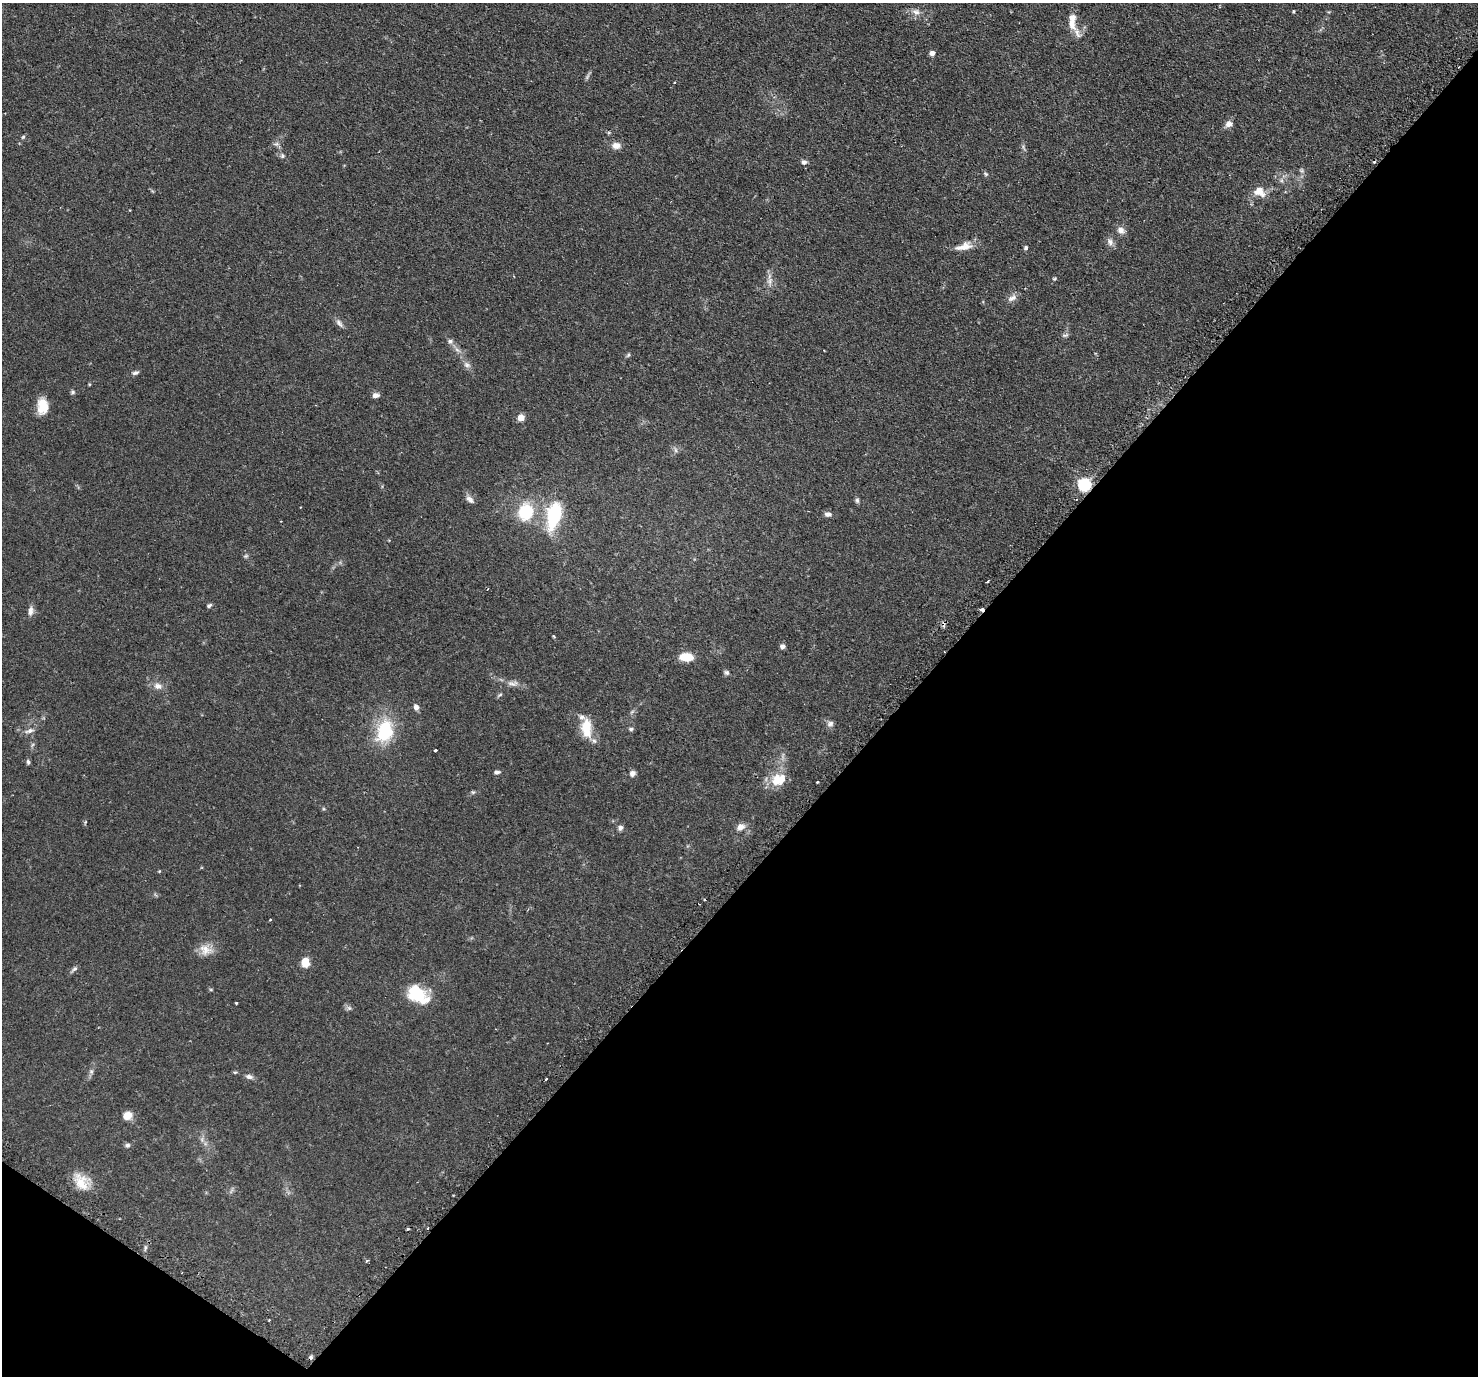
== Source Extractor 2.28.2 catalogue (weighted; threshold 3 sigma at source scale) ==
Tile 15 of 4 x 4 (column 3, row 4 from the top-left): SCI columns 2999-4474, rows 327-1700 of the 5999 x 6005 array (HDU 1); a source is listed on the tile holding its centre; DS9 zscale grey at full resolution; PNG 1480 x 1378 px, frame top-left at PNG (2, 3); no overlay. Shown black and unused: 40% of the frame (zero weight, under 2 of 3 exposures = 4% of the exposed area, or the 3 px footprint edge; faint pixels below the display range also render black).
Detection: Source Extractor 2.28.2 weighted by HDU 2 'WHT'; one run over the whole footprint, this tile lists its part. Background 0.109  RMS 0.0066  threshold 0.0297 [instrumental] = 3 sigma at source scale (4.5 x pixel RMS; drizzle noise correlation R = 1.50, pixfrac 1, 0.05/0.05 arcsec/px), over >= 5 px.
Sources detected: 101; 1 too faint to see at this stretch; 6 cosmic-ray / hot-pixel residue — not listed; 4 inside a brighter listed object's ellipse — not listed separately; the other 90 listed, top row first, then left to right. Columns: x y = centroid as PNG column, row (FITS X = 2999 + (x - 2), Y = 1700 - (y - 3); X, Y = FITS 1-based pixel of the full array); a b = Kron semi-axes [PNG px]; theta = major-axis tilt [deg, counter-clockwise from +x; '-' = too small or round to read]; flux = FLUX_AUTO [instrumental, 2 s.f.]
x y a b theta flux
1293 11 4 4 - 0.71
916 12 11 9 -24 3.8
1072 24 16 9 -84 5.2
932 53 6 5 - 2.6
587 77 10 4 57 1.3
1229 124 11 8 26 3.3
23 137 5 5 - 0.85
276 144 9 5 0 1.6
616 146 11 8 -2 4.4
1023 147 8 5 -62 1.3
282 156 7 6 - 1.4
804 162 8 7 - 1.8
1302 170 7 6 - 1.4
985 174 7 5 -41 1.1
1281 180 6 6 - 1.6
1259 191 14 10 -43 8.3
1121 230 10 7 -28 3.8
1110 242 12 8 -74 3.1
964 246 24 9 14 7.1
1026 248 5 5 - 1.1
1054 279 5 4 - 0.72
770 281 11 7 62 3.2
1012 298 14 8 31 3.3
339 323 13 6 -50 2.5
1065 335 11 5 17 1.4
450 341 7 6 - 2
457 350 10 5 -44 2.7
628 355 7 5 72 1.1
467 365 11 7 -38 2.8
135 373 11 5 13 1.8
89 384 4 3 - 0.57
72 392 6 6 - 1.2
376 395 9 6 2 2.6
42 406 18 11 -89 10
521 418 6 6 - 6.2
676 450 9 5 -68 1.6
1084 485 6 6 - 100
470 499 13 6 -45 2.9
857 500 7 5 -85 1.4
301 507 3 2 - 0.41
526 512 17 14 77 30
554 514 18 9 77 67
828 514 9 6 -8 2.3
246 556 7 5 21 1.1
988 581 3 3 - 1.2
209 606 6 5 - 1.4
31 611 12 6 81 3.3
554 636 5 3 - 0.65
782 646 5 5 - 3
686 657 13 7 -5 14
726 672 8 6 -14 1.4
513 683 18 7 -1 4.2
158 686 12 9 -17 4.3
499 695 8 4 27 1
416 707 7 6 - 2.7
632 712 9 3 45 1
830 724 9 8 - 2.3
586 728 25 12 -84 15
631 729 7 5 -8 1.2
29 731 16 6 16 3.1
384 731 27 19 75 34
435 750 4 3 - 1.3
28 762 6 5 - 1.3
497 772 8 5 7 1.6
632 773 7 6 - 2.6
779 779 21 16 20 13
817 782 3 3 - 0.88
473 792 6 4 42 0.92
740 827 11 8 30 4.1
620 828 7 6 - 1.8
159 871 5 4 - 0.52
270 920 3 3 - 1
206 950 19 15 -15 7.7
305 962 9 8 - 8.2
74 969 11 5 46 1.6
211 990 5 3 - 0.66
417 994 24 15 -36 27
236 1003 3 3 - 1.1
349 1008 6 6 - 1.6
91 1071 8 6 90 1.7
235 1072 6 4 -5 0.79
249 1077 10 6 -12 2.4
546 1079 4 3 - 3.6
127 1115 9 8 - 6.9
202 1139 8 6 -89 2
127 1145 7 6 - 1.5
82 1181 24 16 -39 13
428 1228 3 2 - 1
145 1248 7 4 89 1.2
367 1261 4 3 - 0.72
Overlapping masked pixels (flux is a lower limit): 2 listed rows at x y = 1084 485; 428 1228